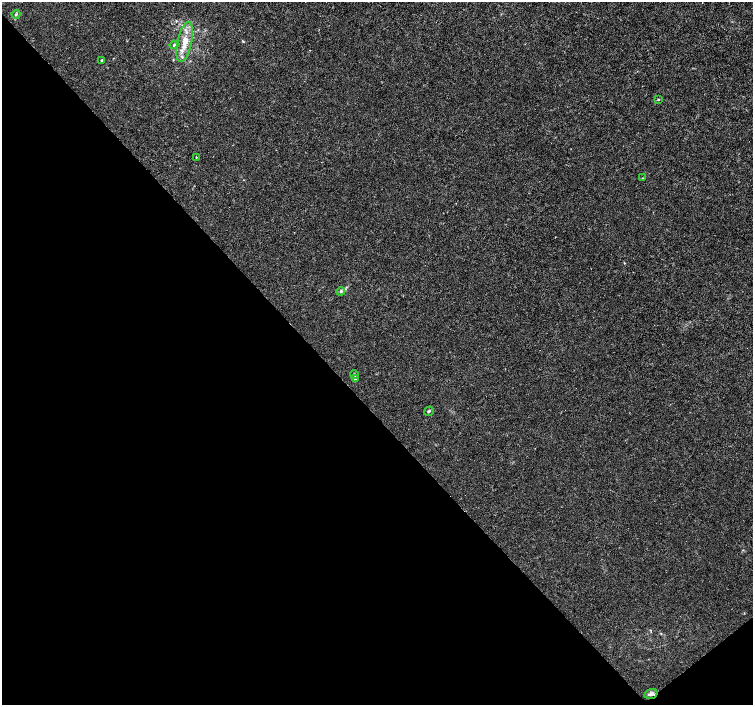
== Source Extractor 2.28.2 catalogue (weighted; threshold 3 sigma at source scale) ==
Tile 14 of 4 x 4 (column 2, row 4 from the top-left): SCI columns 1508-3009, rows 211-1615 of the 6012 x 5974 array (HDU 1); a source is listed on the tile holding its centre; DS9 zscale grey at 2 x 2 block average (1 PNG px = mean of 2 x 2 image px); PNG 755 x 707 px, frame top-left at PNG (2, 2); each listed source drawn as its Kron ellipse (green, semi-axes under 4 px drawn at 4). Shown black and unused: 43% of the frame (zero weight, under 3 of 4 exposures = <1% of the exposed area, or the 3 px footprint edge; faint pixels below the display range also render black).
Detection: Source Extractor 2.28.2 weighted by HDU 2 'WHT'; one run over the whole footprint, this tile lists its part. Background 0.00121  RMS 0.0013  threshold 0.00598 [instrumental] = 3 sigma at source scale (4.5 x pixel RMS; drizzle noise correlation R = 1.50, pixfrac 1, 0.0396/0.0396 arcsec/px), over >= 5 px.
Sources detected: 12; all 12 listed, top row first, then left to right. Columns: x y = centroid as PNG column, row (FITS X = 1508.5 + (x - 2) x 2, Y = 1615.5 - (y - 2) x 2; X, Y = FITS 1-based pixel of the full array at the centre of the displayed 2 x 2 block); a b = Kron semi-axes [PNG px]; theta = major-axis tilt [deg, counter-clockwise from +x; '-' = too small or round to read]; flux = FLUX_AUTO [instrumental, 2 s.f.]
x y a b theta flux
16 14 4 3 - 0.38
185 42 20 7 77 4.6
174 45 4 3 - 0.48
102 60 2 2 - 0.45
658 99 3 2 - 0.21
196 157 2 2 - 0.14
642 178 3 2 - 0.19
341 291 4 4 - 0.53
354 375 4 3 - 0.34
355 379 3 3 - 0.49
429 411 5 3 - 0.49
651 694 7 4 16 1
Overlapping masked pixels (flux is a lower limit): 1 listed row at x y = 651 694